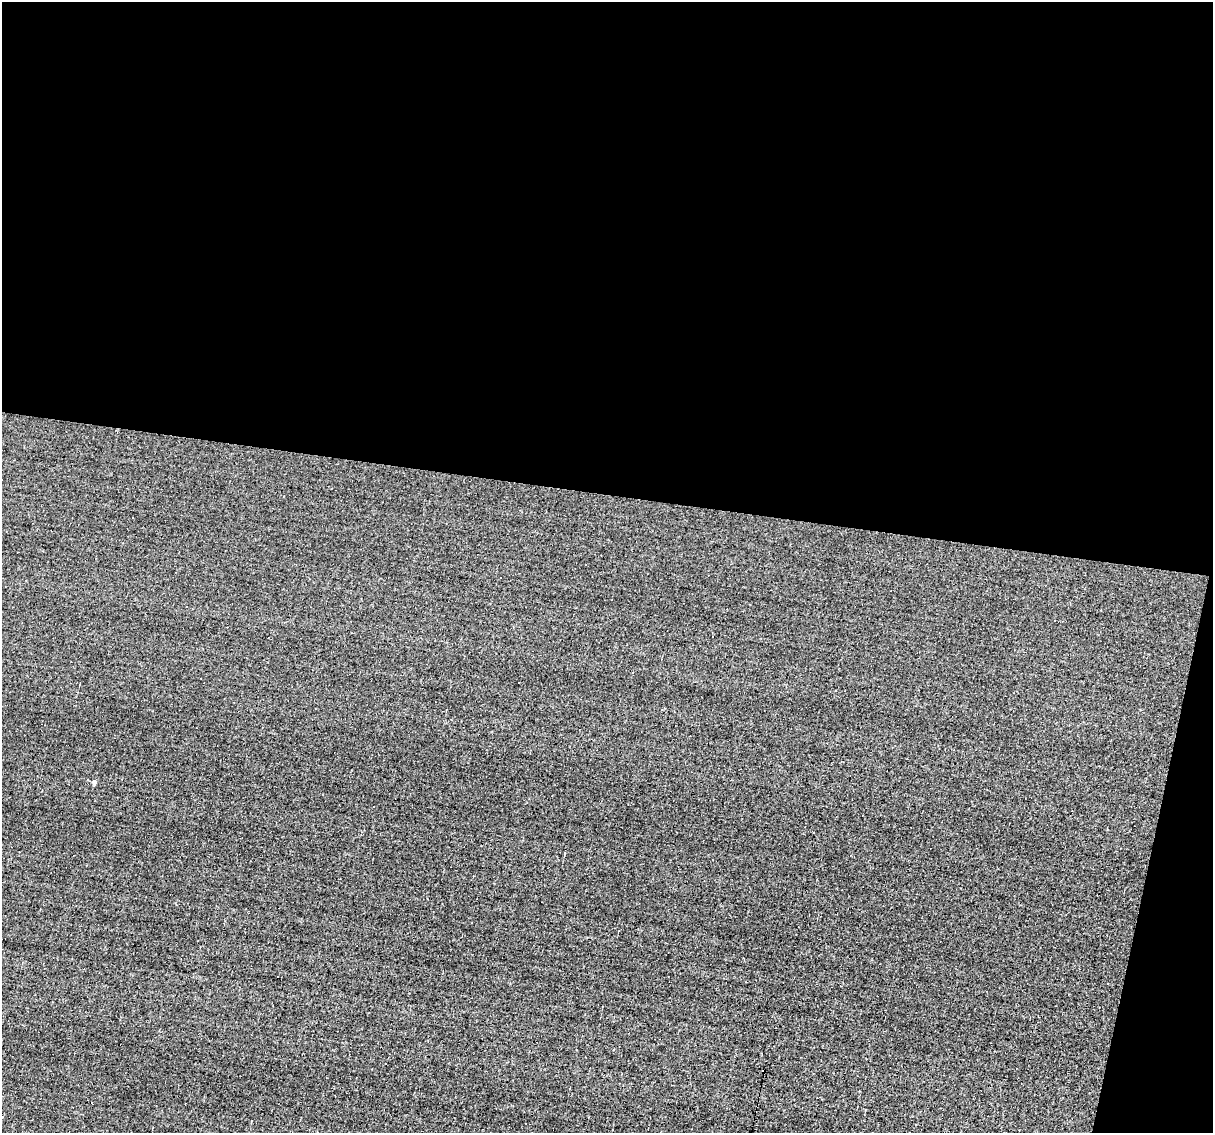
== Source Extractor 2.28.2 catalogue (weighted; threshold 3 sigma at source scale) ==
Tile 4 of 4 x 4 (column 4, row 1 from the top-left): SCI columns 3634-4844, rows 3626-4756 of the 4844 x 4870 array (HDU 1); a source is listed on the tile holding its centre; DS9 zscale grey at full resolution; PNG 1215 x 1135 px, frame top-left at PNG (2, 2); no overlay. Shown black and unused: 46% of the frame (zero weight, under 3 of 4 exposures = <1% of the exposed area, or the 3 px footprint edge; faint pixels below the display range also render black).
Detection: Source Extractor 2.28.2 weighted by HDU 2 'WHT'; one run over the whole footprint, this tile lists its part. Background -0.00519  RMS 0.051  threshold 0.23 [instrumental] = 3 sigma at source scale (4.5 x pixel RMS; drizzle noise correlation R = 1.50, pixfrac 1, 0.05/0.05 arcsec/px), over >= 5 px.
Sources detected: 6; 2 cosmic-ray / hot-pixel residue — not listed; the other 4 listed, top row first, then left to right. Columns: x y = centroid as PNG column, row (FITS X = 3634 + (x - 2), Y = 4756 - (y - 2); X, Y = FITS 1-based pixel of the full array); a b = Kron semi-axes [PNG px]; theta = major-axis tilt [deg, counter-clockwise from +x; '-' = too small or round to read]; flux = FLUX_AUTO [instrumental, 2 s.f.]
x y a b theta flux
633 673 3 3 - 21
94 782 4 4 - 20
564 853 3 3 - 34
613 1049 3 3 - 4.6